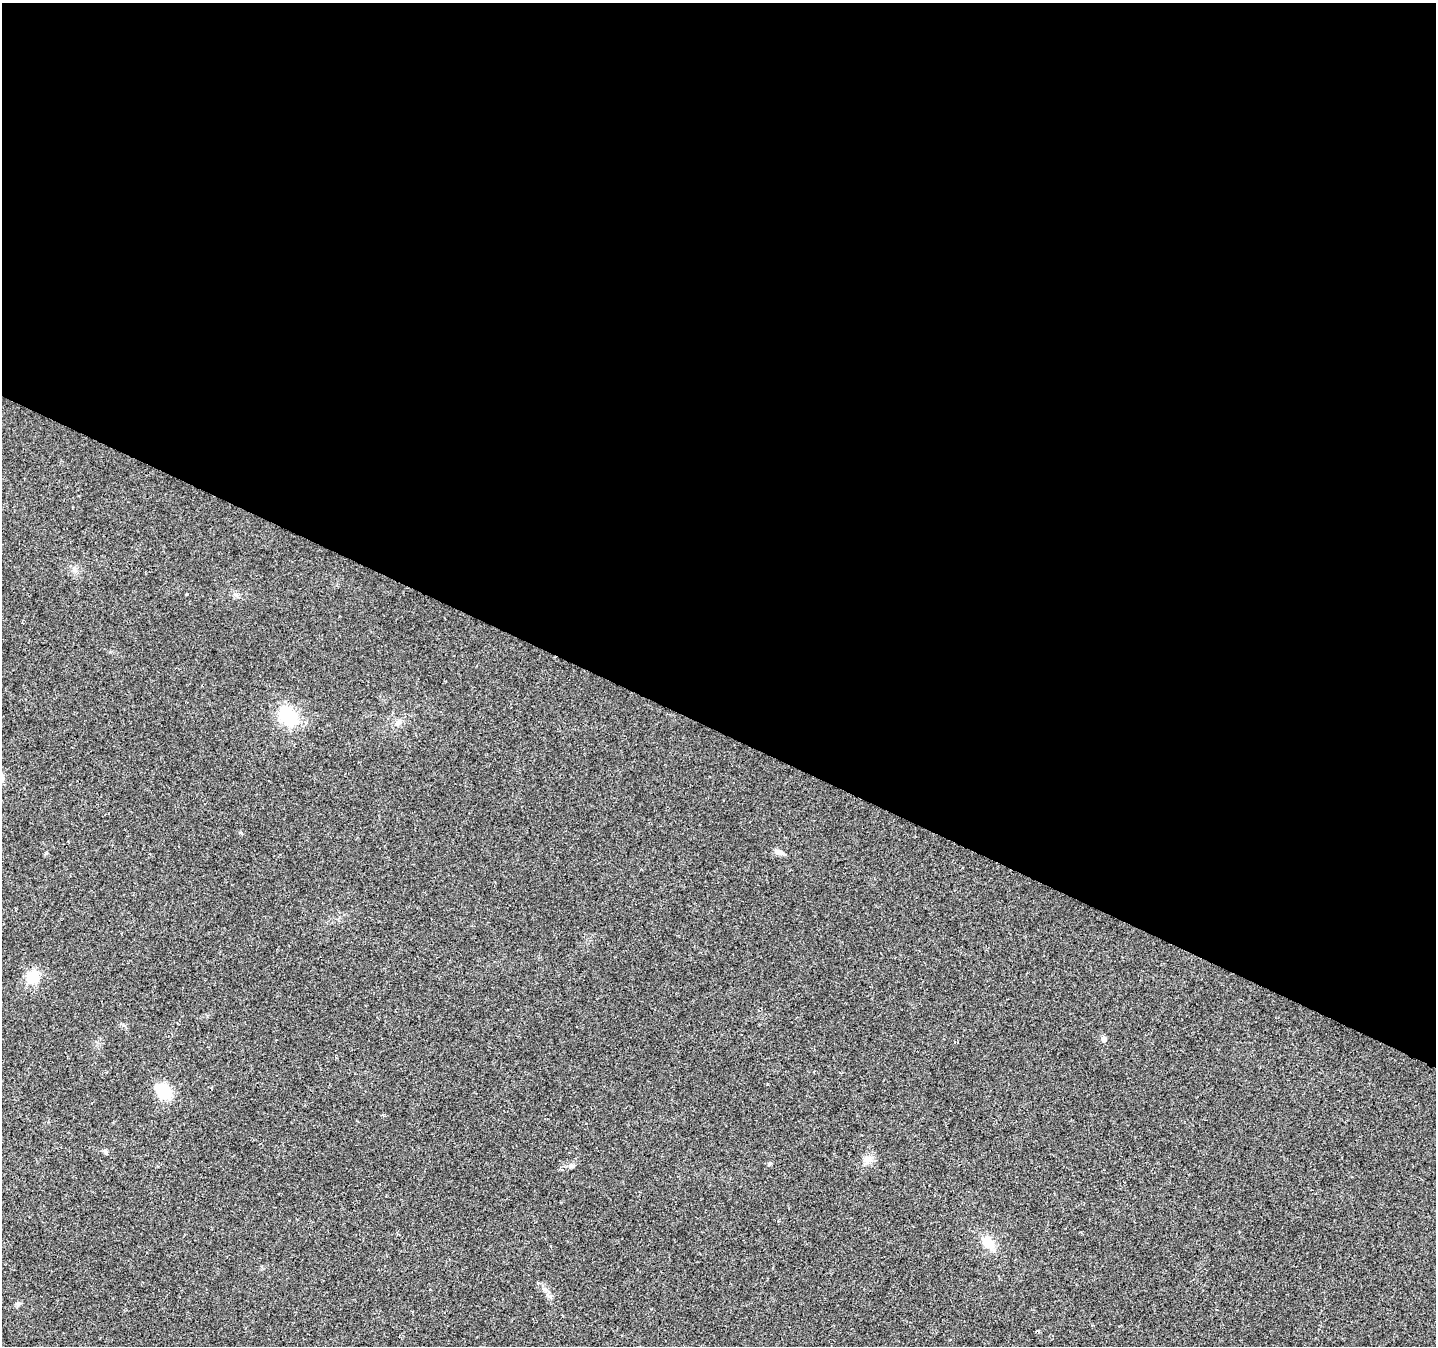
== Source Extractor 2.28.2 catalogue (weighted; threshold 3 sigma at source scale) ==
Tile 3 of 4 x 4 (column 3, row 1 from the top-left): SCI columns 2867-4300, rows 4232-5575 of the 5740 x 5842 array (HDU 1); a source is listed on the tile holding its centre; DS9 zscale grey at full resolution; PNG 1438 x 1348 px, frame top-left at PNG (2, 3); no overlay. Shown black and unused: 54% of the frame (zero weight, under 2 of 3 exposures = <1% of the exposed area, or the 3 px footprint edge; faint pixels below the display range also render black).
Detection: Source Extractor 2.28.2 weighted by HDU 2 'WHT'; one run over the whole footprint, this tile lists its part. Background 0.0516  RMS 0.0083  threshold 0.0372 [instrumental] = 3 sigma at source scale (4.5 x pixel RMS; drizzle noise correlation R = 1.50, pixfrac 1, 0.0396/0.0396 arcsec/px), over >= 5 px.
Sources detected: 13; all 13 listed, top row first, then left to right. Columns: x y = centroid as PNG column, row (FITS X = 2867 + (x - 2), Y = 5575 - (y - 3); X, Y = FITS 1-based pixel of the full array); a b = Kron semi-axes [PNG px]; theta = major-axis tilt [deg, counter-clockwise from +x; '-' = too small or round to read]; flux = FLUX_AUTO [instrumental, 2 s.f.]
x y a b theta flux
186 594 3 2 - 0.82
288 716 24 17 -51 38
398 723 10 5 45 2.6
779 852 11 6 -20 3.8
32 977 13 11 72 19
1104 1039 7 6 - 2.6
164 1091 14 11 -54 29
105 1151 6 4 89 1.3
868 1159 14 10 31 6.3
572 1166 7 5 -60 1.5
988 1243 15 11 -46 13
18 1304 7 6 - 1.7
1038 1331 4 3 - 1.3
Unlisted compact peaks at least as high as the median listed source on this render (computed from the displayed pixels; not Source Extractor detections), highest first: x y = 770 1163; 545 1289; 46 853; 123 1025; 240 832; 767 1084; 550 1296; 538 1283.